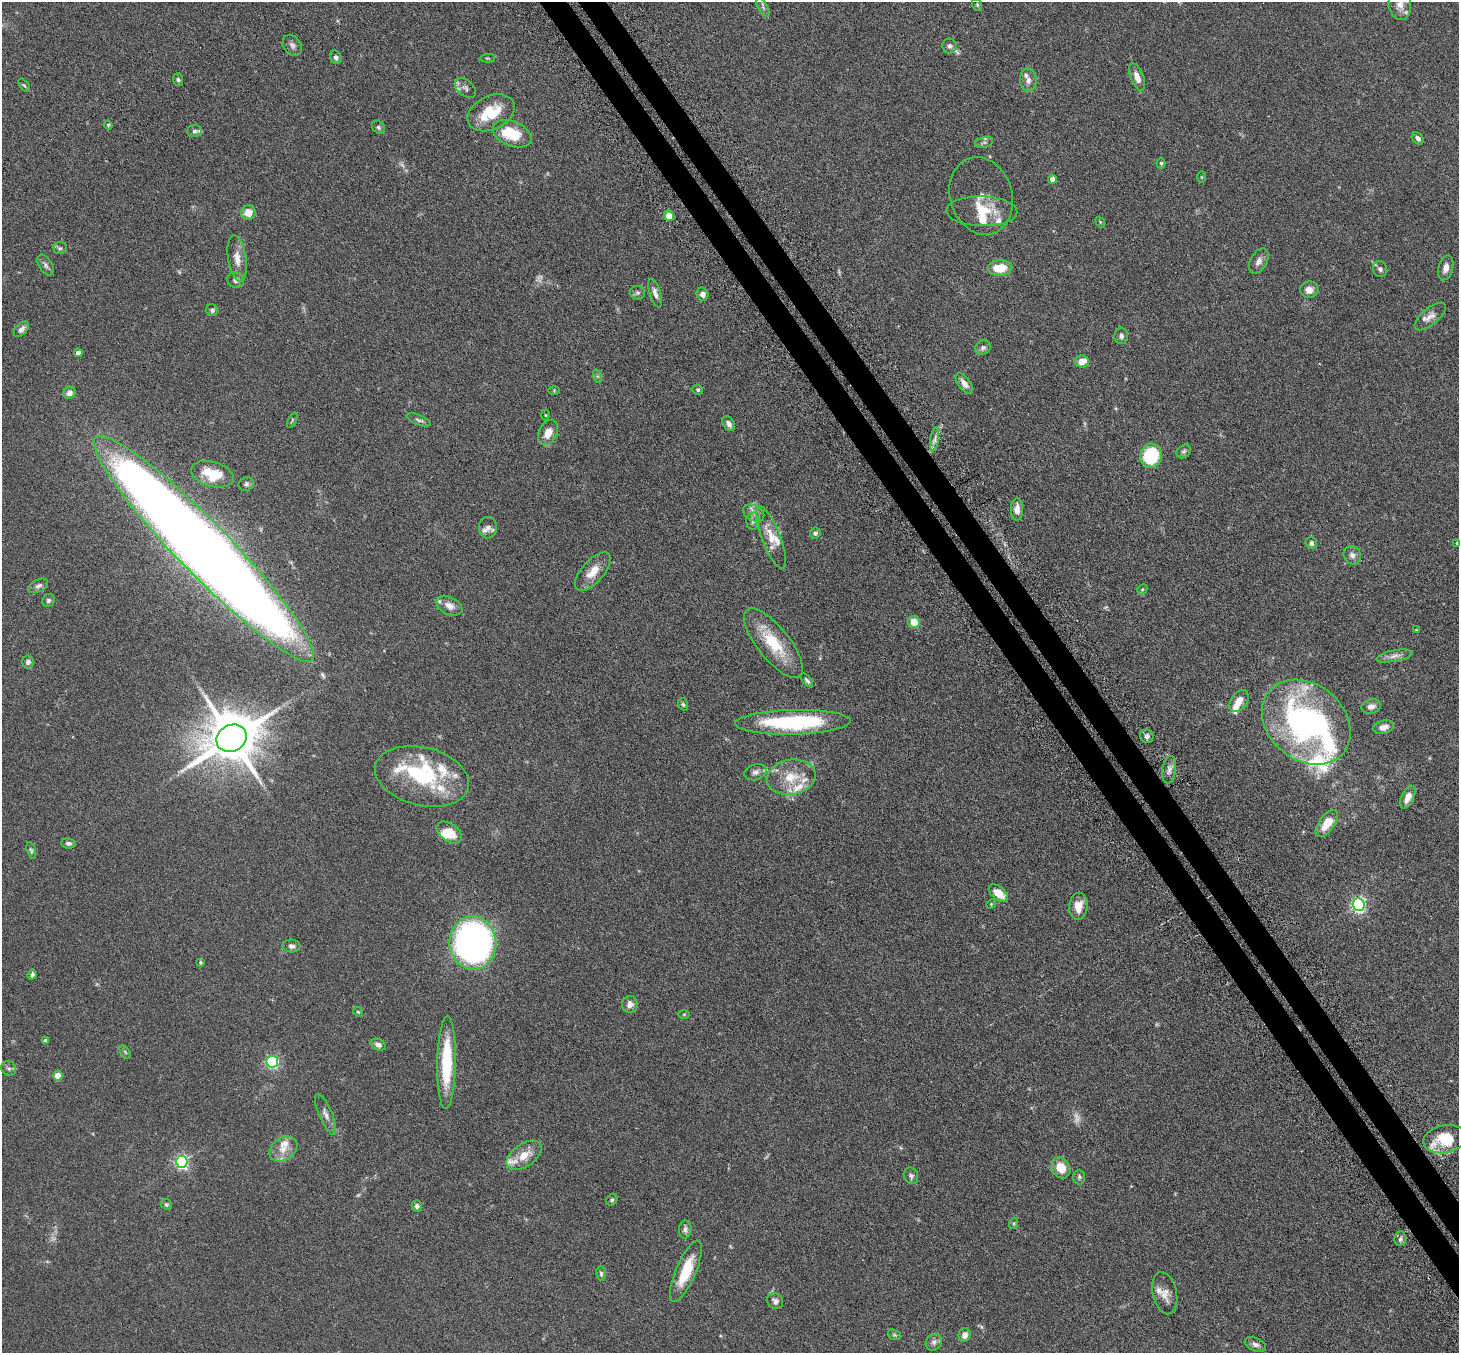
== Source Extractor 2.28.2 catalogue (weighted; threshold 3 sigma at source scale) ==
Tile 6 of 4 x 4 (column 2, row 2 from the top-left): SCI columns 1509-2965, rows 2890-4240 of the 5929 x 5919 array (HDU 1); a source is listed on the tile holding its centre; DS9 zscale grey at full resolution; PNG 1461 x 1355 px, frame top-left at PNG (2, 2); each listed source drawn as its Kron ellipse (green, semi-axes under 4 px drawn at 4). Shown black and unused: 4% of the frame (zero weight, under 3 of 6 exposures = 4% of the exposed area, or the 3 px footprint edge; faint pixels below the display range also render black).
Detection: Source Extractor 2.28.2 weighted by HDU 2 'WHT'; one run over the whole footprint, this tile lists its part. Background 0.12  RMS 0.0045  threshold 0.0185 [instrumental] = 3 sigma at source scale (4.09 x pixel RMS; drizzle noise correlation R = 1.36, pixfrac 0.8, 0.05/0.05 arcsec/px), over >= 5 px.
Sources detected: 176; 9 too faint to see at this stretch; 1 inside a brighter object's white glare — neither listed nor drawn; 27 inside a brighter listed object's ellipse — not listed separately; the other 139 listed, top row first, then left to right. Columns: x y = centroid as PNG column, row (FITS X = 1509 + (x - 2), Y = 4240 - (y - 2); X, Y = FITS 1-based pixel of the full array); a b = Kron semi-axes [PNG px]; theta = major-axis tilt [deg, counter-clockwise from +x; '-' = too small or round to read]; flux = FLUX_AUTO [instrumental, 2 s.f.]
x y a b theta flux
977 5 6 5 - 0.57
1400 5 15 11 -82 3.6
763 7 10 5 -59 1.1
292 45 11 8 -55 1.6
950 46 7 7 - 1.3
336 57 7 5 -63 1.1
487 58 8 3 4 0.42
1137 77 14 6 -68 3.8
178 80 6 5 - 0.75
1028 80 11 8 -86 2.2
24 85 8 4 -53 0.59
465 88 12 7 -41 1.6
491 113 25 16 25 13
108 125 4 4 - 0.39
378 127 7 5 -46 0.74
194 131 7 6 - 0.9
512 134 20 12 -23 13
1418 138 7 5 -46 1.5
984 142 9 5 13 0.97
1161 163 5 4 - 0.6
1201 177 5 3 - 0.3
1052 179 4 4 - 2.5
981 196 39 31 -73 8.4
982 211 35 15 -1 10
248 213 7 7 - 4.7
669 216 5 4 - 8.3
1100 222 6 3 -55 0.36
60 248 7 6 - 0.87
237 258 23 9 -81 4.4
1259 261 14 8 61 2.1
46 265 12 6 -57 1.3
1000 268 12 7 3 9
1446 268 13 7 75 2.4
1380 269 8 7 - 1.3
235 280 8 7 - 1.7
1309 290 9 8 - 2.8
637 293 7 6 - 0.93
655 293 15 5 -72 1.9
702 294 7 6 - 2.4
212 310 6 6 - 0.82
1430 316 19 8 40 2.9
21 329 9 5 45 1.7
1121 336 8 7 - 1.3
983 348 8 7 - 1.3
78 353 4 4 - 2.3
1082 361 7 6 - 4.5
597 376 6 4 -71 0.63
964 383 12 6 -54 2.7
554 390 6 4 1 0.41
698 390 5 4 - 0.59
69 393 6 5 - 2
545 415 5 3 - 0.39
292 420 8 3 62 0.43
419 420 13 5 -21 1
729 424 8 5 -56 1.7
548 432 13 9 65 4.7
935 439 12 4 82 1.6
1184 451 8 6 37 0.99
1151 456 12 10 67 25
213 474 22 12 -16 11
246 484 8 6 29 0.99
1017 509 11 6 89 2.9
754 513 11 7 -27 2.2
753 521 8 6 -89 1.2
488 528 11 9 -86 1.9
815 533 5 5 - 0.9
771 537 33 9 -68 7.2
1311 543 6 5 - 1.2
1457 543 4 4 - 0.44
204 549 156 26 -46 1100
1352 555 9 8 - 1.9
593 572 24 11 48 5.9
38 586 11 6 25 1.5
1142 589 5 4 - 0.5
48 600 6 6 - 0.82
449 606 14 8 -26 3
914 622 6 6 - 5.4
1416 630 3 3 - 0.33
773 643 42 16 -51 16
1395 656 18 5 11 2.3
28 662 6 6 - 1.2
807 680 8 4 -50 0.86
1239 701 12 8 55 4.5
683 704 6 5 - 0.7
1371 707 10 7 14 1.9
793 722 58 12 1 41
1306 722 48 38 -40 110
1384 727 11 6 15 2.4
1147 736 7 6 - 1.4
231 738 16 13 29 2400
1169 770 14 7 82 2.1
755 772 11 8 19 1.8
422 776 48 29 -14 33
791 777 24 17 10 10
1408 797 12 6 64 3.3
1327 823 15 8 54 7
449 833 14 9 -37 7.4
68 843 7 5 -6 0.98
31 850 8 4 -75 0.68
998 893 11 6 -40 5.8
991 904 5 4 - 0.45
1358 904 6 6 - 95
1078 906 14 9 85 4.6
473 943 27 23 -84 190
291 946 9 6 -1 1.3
200 962 4 4 - 0.58
32 975 5 4 - 0.96
630 1004 8 8 - 2.2
358 1012 5 4 - 0.44
684 1014 6 4 1 0.39
45 1041 4 4 - 1.1
378 1045 8 5 -24 1.6
125 1052 7 4 -54 0.56
272 1062 6 5 - 60
447 1062 46 9 89 23
9 1069 8 7 - 1.1
58 1076 5 5 - 5.6
326 1114 22 6 -67 2.3
1445 1139 21 13 11 14
283 1149 15 11 34 4.4
524 1155 20 11 35 6.5
182 1162 6 6 - 85
1061 1168 11 9 -64 6.3
911 1176 8 7 - 1.1
1079 1177 7 6 - 0.87
612 1200 6 5 - 0.64
166 1204 6 5 - 0.77
417 1206 5 5 - 1.1
1014 1223 5 3 - 0.48
685 1230 9 6 88 1.2
1400 1239 7 6 - 0.98
686 1271 33 10 67 13
601 1274 7 4 -82 0.87
1165 1293 21 12 -77 4.1
775 1301 8 7 - 1.6
894 1335 7 5 -19 0.58
965 1335 7 6 - 2
934 1342 9 7 55 1.4
1255 1344 11 6 -23 1.4
Isophote crosses this tile's border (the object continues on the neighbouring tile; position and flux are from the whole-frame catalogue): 2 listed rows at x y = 1400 5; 204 549